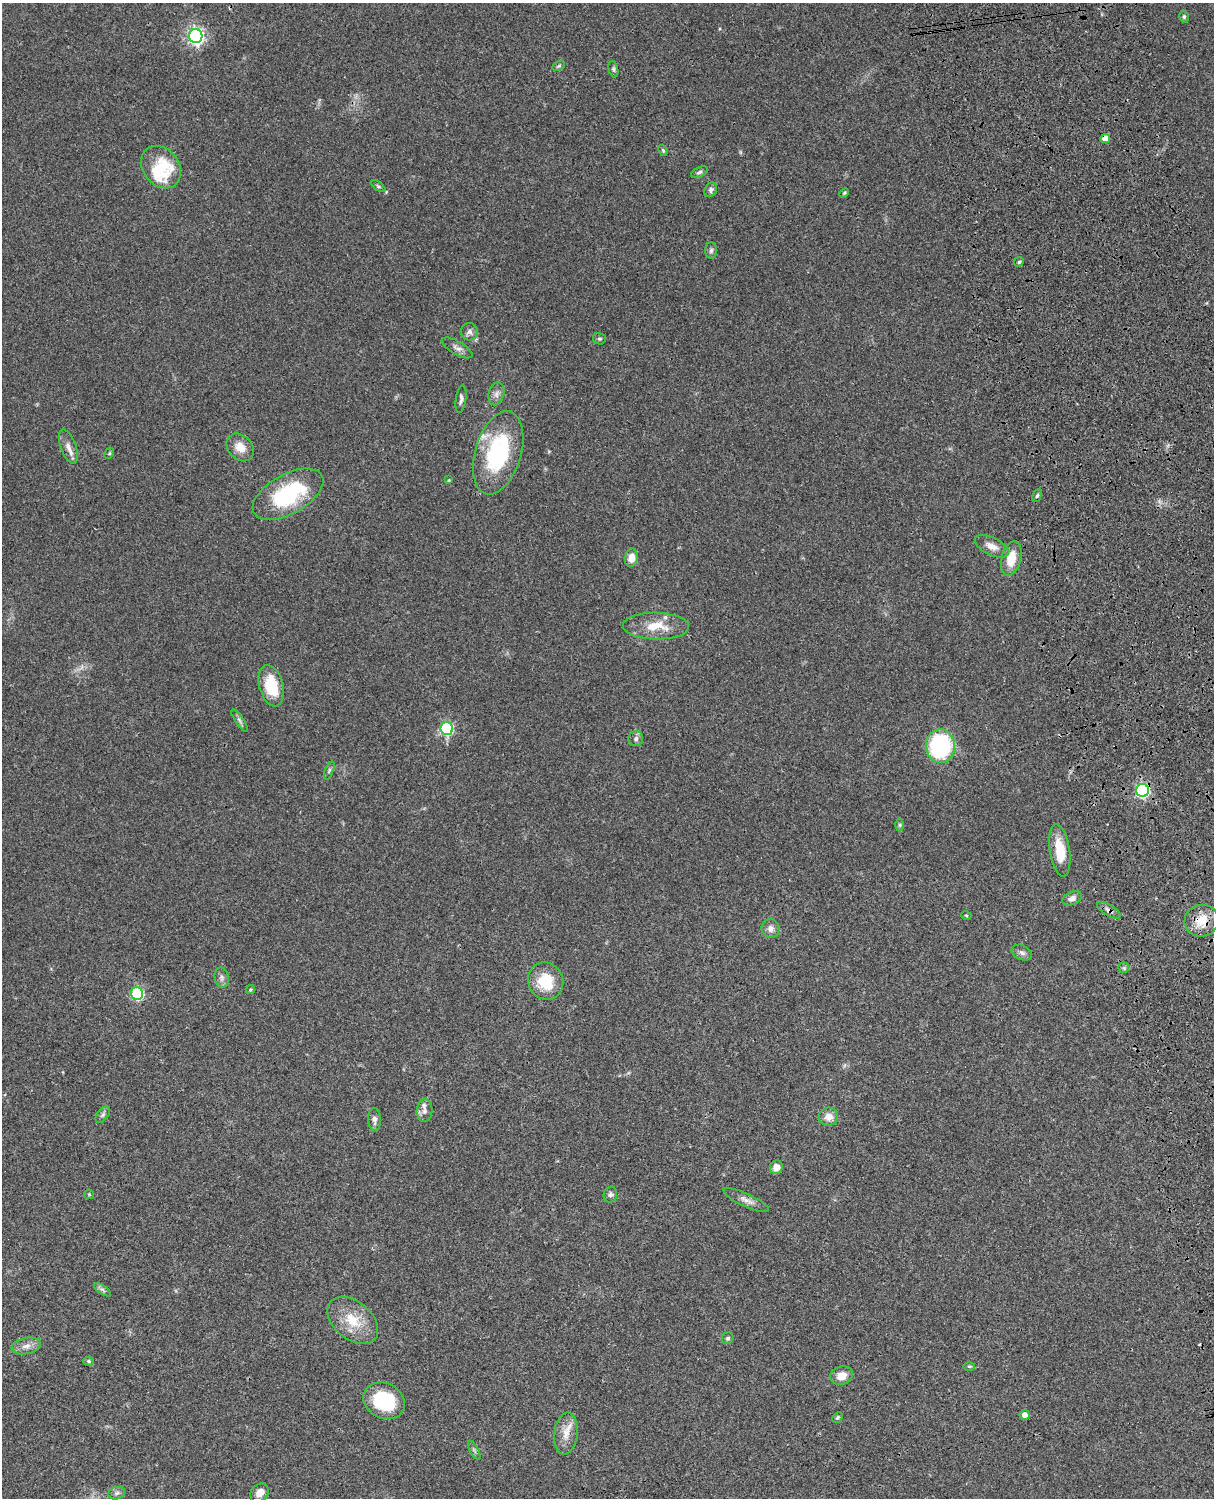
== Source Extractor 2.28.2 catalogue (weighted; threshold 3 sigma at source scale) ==
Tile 6 of 4 x 3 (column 2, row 2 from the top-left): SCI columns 1333-2544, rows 1773-3268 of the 5088 x 4927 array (HDU 1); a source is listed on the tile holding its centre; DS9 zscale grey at full resolution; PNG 1216 x 1500 px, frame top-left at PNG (2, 3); each listed source drawn as its Kron ellipse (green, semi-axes under 4 px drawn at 4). Shown black and unused: <1% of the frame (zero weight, under 3 of 4 exposures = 6% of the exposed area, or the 3 px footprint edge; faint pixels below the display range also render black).
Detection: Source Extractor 2.28.2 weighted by HDU 2 'WHT'; one run over the whole footprint, this tile lists its part. Background 0.096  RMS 0.0063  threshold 0.0284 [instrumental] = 3 sigma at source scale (4.5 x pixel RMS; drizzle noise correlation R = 1.50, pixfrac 1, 0.05/0.05 arcsec/px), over >= 5 px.
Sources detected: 75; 1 inside a brighter object's white glare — neither listed nor drawn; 3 inside a brighter listed object's ellipse — not listed separately; the other 71 listed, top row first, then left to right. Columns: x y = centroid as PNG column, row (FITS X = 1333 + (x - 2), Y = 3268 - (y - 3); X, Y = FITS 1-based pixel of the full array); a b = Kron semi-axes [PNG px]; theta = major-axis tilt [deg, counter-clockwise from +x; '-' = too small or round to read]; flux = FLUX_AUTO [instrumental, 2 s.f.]
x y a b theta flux
1184 17 6 5 - 1.1
196 36 7 6 - 180
559 66 7 4 27 0.92
613 69 8 4 -76 1.2
1105 139 4 4 - 6.6
663 150 6 4 -68 0.76
161 167 23 18 -53 30
699 172 9 5 26 1.4
378 186 8 4 -35 1
711 190 8 6 61 1.6
844 193 5 3 - 0.72
711 250 8 6 86 1.4
1019 262 5 4 - 0.87
469 332 9 8 - 2.7
599 339 6 5 - 1.1
457 348 17 6 -30 3.2
496 394 11 7 73 3
461 399 14 5 82 2.1
68 447 18 7 -70 4.7
240 447 15 11 -47 8.1
109 453 6 4 61 0.82
498 453 43 23 73 60
449 480 4 4 - 0.53
288 494 39 20 29 51
1037 496 6 4 62 0.99
992 546 18 9 -26 5.7
631 558 9 6 79 6.1
1011 559 18 9 76 12
656 626 33 13 -1 15
271 686 21 12 -75 23
240 721 13 4 -56 1.8
447 729 6 6 - 63
636 738 7 7 - 1.8
940 746 17 14 -84 73
329 770 9 3 68 1.1
1142 790 6 6 - 110
900 825 6 4 90 0.86
1060 850 26 10 -81 14
1072 898 10 6 23 3.3
1109 910 13 5 -31 2.5
966 915 5 3 - 0.54
1202 921 17 16 - 14
771 928 9 9 - 3.3
1022 953 11 7 -25 2.3
1124 968 5 5 - 1.2
222 978 10 7 -79 2.2
546 981 19 17 -62 20
250 990 4 4 - 0.77
137 994 6 6 - 57
425 1111 11 8 87 2.7
103 1115 9 5 52 1.6
828 1117 9 9 - 5.8
374 1119 11 6 -88 2.8
776 1167 7 6 - 5.2
89 1194 5 5 - 0.64
610 1194 8 6 77 1.7
746 1200 25 6 -25 4.3
102 1290 10 4 -35 1.6
353 1320 29 19 -40 18
728 1338 6 5 - 1.2
26 1346 15 8 11 4.3
88 1361 5 4 - 0.98
969 1366 6 4 -1 0.77
842 1376 11 9 17 6
384 1401 21 17 -29 36
1024 1415 5 5 - 3.8
838 1417 6 4 44 0.9
566 1434 21 11 83 8.1
474 1450 10 3 -61 1.2
117 1493 8 6 17 1.8
260 1493 10 8 47 4.7
Overlapping masked pixels (flux is a lower limit): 4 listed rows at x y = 1105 139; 1142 790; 1109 910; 1202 921